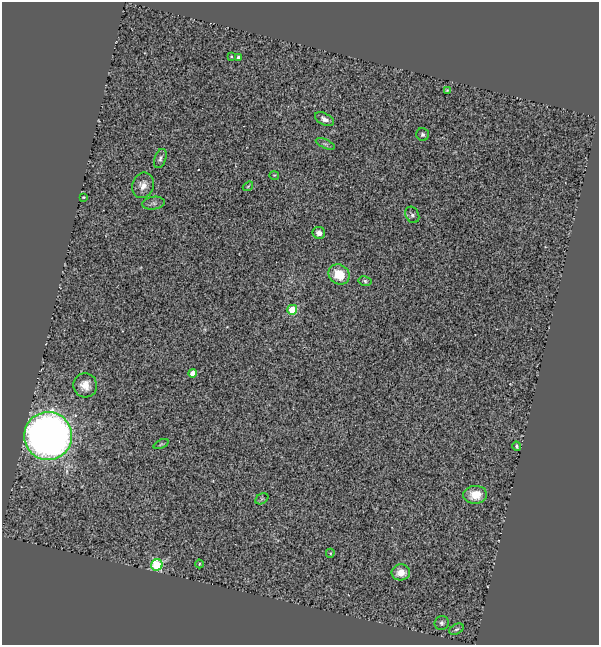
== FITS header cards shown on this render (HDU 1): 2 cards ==
NAXIS1  =                  597
NAXIS2  =                  643

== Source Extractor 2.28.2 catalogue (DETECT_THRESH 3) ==
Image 597 x 643 px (HDU 1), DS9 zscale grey, 1 PNG px = 1 image px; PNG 601 x 647 px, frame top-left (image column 1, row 643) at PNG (2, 2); each listed source drawn as its Kron ellipse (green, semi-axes under 4 px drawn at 4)
Background 0.598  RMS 0.11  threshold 0.333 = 3 sigma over >= 5 px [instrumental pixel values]
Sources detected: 30; all 30 listed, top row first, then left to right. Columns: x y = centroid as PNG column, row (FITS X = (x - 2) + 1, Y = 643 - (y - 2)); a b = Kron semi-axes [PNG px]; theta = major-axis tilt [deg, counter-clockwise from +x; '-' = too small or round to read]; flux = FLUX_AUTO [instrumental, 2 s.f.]
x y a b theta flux
231 56 3 2 - 8
238 57 4 3 - 21
447 90 3 3 - 7.1
324 119 10 5 -28 34
423 134 6 6 - 19
325 144 10 4 -23 18
160 158 10 6 70 23
274 175 5 3 - 6.4
143 185 13 10 68 64
248 186 6 3 37 7.2
83 197 3 2 - 7.1
153 203 11 6 7 26
412 215 8 6 -63 23
319 233 6 6 - 37
339 274 11 9 -39 180
365 281 7 4 -12 14
292 310 5 5 - 340
193 373 4 4 - 86
85 385 12 12 - 87
48 436 24 24 - 6400
161 444 8 4 24 11
517 446 4 3 - 13
475 495 12 9 4 140
262 499 7 5 30 13
330 553 4 3 - 8.5
199 564 4 3 - 6.8
157 565 6 5 - 760
401 572 9 8 - 99
442 623 7 7 - 20
456 629 8 5 27 16